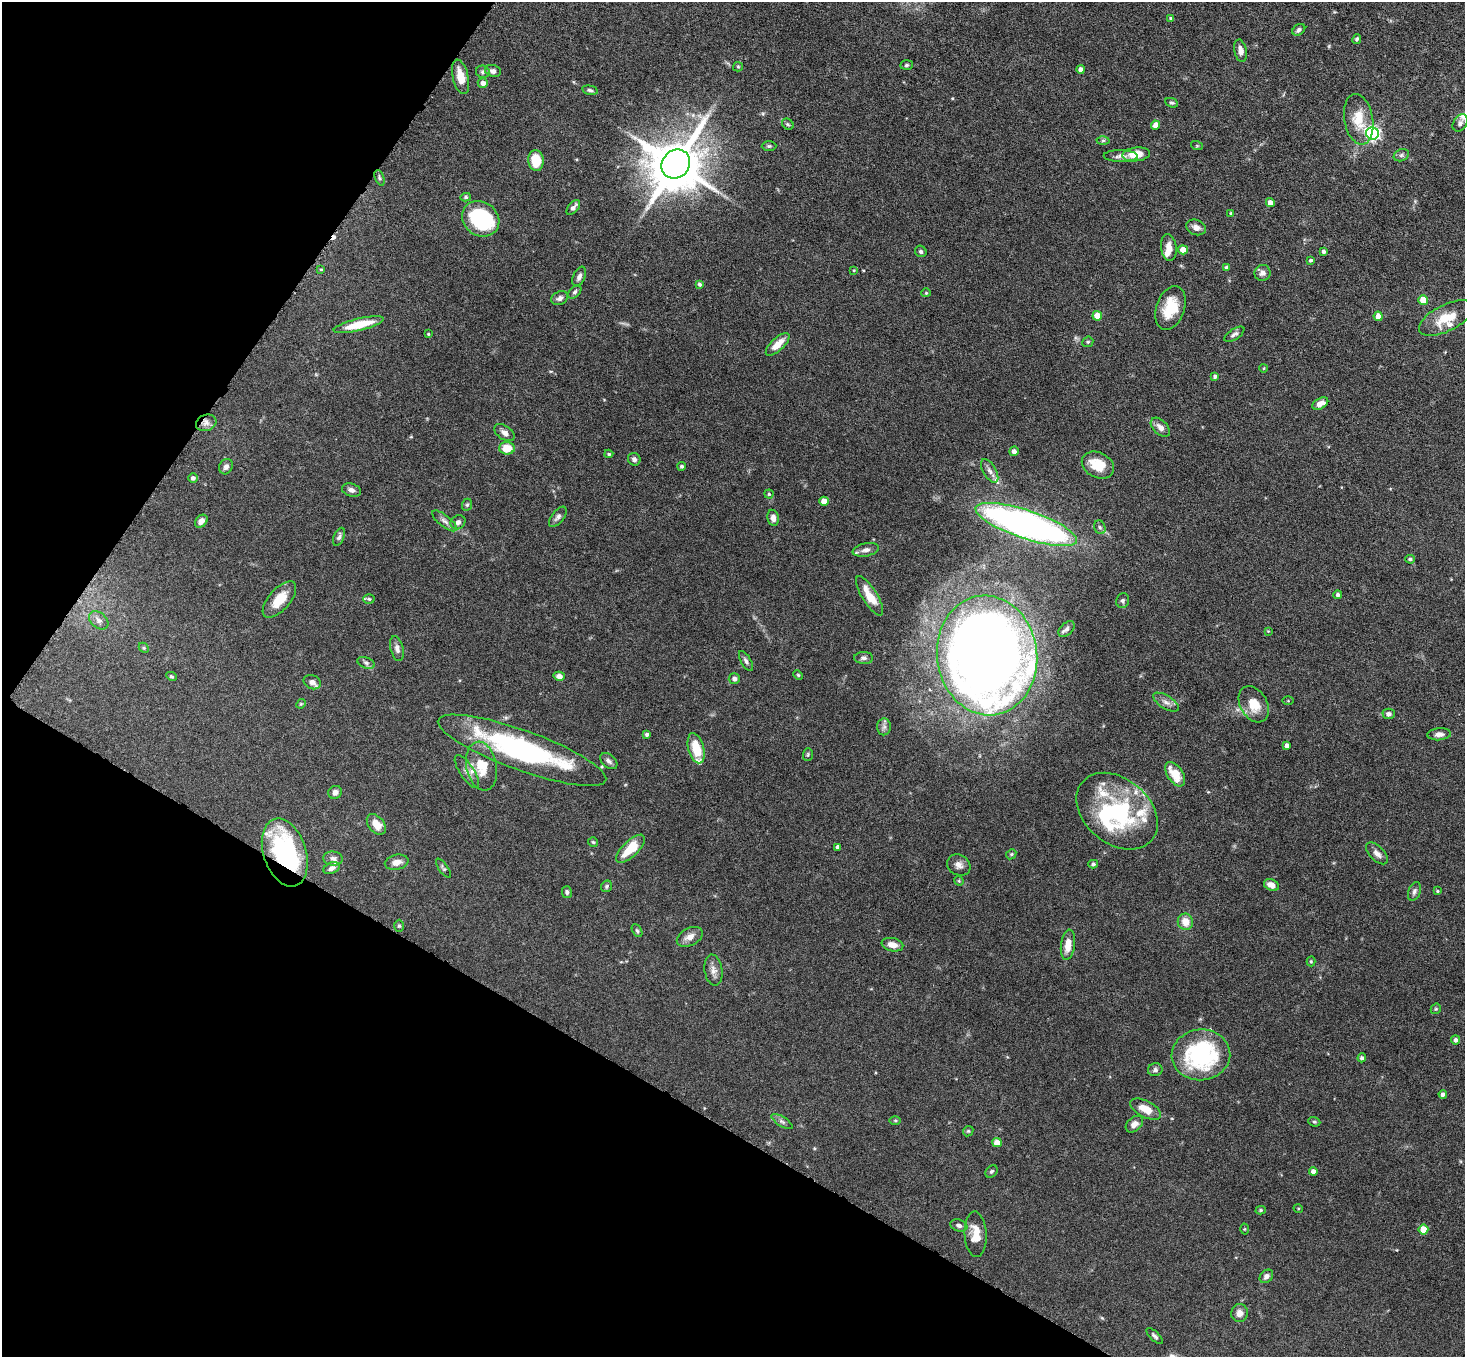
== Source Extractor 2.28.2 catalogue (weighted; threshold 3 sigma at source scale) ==
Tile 9 of 4 x 4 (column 1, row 3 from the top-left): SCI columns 5-1467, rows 1649-3003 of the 5860 x 5865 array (HDU 1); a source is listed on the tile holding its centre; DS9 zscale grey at full resolution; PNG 1467 x 1359 px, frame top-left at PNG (2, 2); each listed source drawn as its Kron ellipse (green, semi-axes under 4 px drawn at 4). Shown black and unused: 27% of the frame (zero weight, under 4 of 8 exposures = <1% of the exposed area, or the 3 px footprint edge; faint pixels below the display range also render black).
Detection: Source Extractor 2.28.2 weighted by HDU 2 'WHT'; one run over the whole footprint, this tile lists its part. Background 0.0744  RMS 0.0028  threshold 0.0116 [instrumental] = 3 sigma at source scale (4.09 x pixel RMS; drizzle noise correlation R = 1.36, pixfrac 0.8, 0.05/0.05 arcsec/px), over >= 5 px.
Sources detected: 193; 2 too faint to see at this stretch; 3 inside a brighter object's white glare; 1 cosmic-ray / hot-pixel residue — neither listed nor drawn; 13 inside a brighter listed object's ellipse — not listed separately; the other 174 listed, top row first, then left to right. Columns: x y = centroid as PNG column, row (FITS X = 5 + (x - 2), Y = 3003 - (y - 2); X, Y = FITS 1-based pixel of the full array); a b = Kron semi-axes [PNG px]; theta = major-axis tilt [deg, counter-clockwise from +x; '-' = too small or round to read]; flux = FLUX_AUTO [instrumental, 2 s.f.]
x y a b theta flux
1171 18 4 3 - 0.46
1299 30 7 5 36 0.7
1357 39 5 4 - 0.47
1240 51 11 6 -79 1.8
906 65 6 5 - 0.47
738 67 5 4 - 0.33
1081 69 4 4 - 1.3
493 71 8 6 -16 1
483 72 7 6 - 0.61
461 77 17 8 -77 4.1
483 83 5 4 - 1.4
590 90 8 4 -12 0.54
1172 103 6 4 -24 0.46
1359 119 25 14 -80 6.4
1460 123 9 6 57 0.83
788 124 6 5 - 0.44
1156 125 4 4 - 2.3
1372 133 6 6 - 69
1103 140 6 4 1 0.4
769 146 7 5 0 0.44
1197 146 6 4 -18 0.32
1136 154 14 7 6 4.4
1401 155 8 6 22 0.65
1121 156 17 6 -1 1.3
536 161 10 7 -86 6.8
676 164 15 13 46 1500
380 178 8 4 -69 0.55
466 197 5 4 - 0.47
1270 203 4 4 - 1.6
573 207 9 5 51 0.98
1231 213 4 4 - 0.27
481 219 19 16 -36 23
1196 227 10 7 -22 1.5
1169 248 13 8 -82 2.5
1183 250 5 4 - 3.1
921 251 6 5 - 0.58
1324 251 4 3 - 0.68
1311 260 4 3 - 0.44
1227 268 4 4 - 0.93
321 269 4 3 - 0.26
854 270 4 3 - 0.2
1262 273 8 8 - 1.2
579 277 10 6 65 0.94
700 284 4 4 - 0.55
575 292 8 5 45 0.58
926 293 4 4 - 0.28
560 298 8 6 25 1
1423 300 5 5 - 5
1170 308 23 14 71 7.9
1097 316 5 4 - 4.1
1378 316 5 4 - 2.3
1446 318 30 13 26 6.3
359 325 25 6 13 7.5
428 334 3 3 - 0.24
1234 334 11 5 33 0.84
1088 342 6 5 - 0.37
778 344 15 6 43 3.4
1264 368 4 2 - 0.2
1215 376 4 4 - 0.72
1320 404 9 5 30 2
206 423 10 8 19 1.4
1160 427 11 7 -44 1.5
504 433 11 7 -34 1.3
507 448 8 6 -1 4.6
1014 451 5 4 - 1.1
609 454 4 3 - 0.4
634 459 6 6 - 0.84
1098 465 17 12 -27 6.4
682 466 4 4 - 0.51
226 467 8 6 62 0.85
990 471 13 6 -59 1.3
193 478 5 4 - 0.83
351 490 10 6 -17 1.1
769 494 4 4 - 0.3
824 501 4 4 - 3.2
467 505 6 5 - 0.42
558 517 12 6 51 0.93
773 518 8 5 -78 1.2
201 521 7 5 46 1.7
444 521 15 5 -38 1.2
458 522 8 6 35 0.86
1026 524 53 14 -18 130
1100 527 7 5 -67 0.56
339 537 9 5 68 0.77
866 550 13 6 10 1.5
1410 559 5 4 - 0.5
1338 595 4 4 - 0.64
870 596 23 7 -58 4.8
279 599 22 10 49 5.2
369 599 5 4 - 0.38
1123 601 7 6 - 0.67
99 620 11 7 -42 1.3
1067 629 9 6 44 0.81
1268 631 3 3 - 0.21
144 648 6 4 -45 0.35
397 648 13 6 -76 1.2
987 655 60 50 -82 390
864 658 9 6 -1 0.85
746 661 11 5 -59 0.77
366 663 9 5 -21 0.72
798 675 5 4 - 0.29
171 676 5 4 - 0.38
559 676 6 4 -15 1.4
734 679 6 5 - 1.1
312 682 9 6 -23 1.1
1288 701 5 4 - 0.24
1166 702 15 6 -31 1.5
301 704 5 4 - 0.3
1254 704 19 13 -59 5.1
1389 714 6 5 - 1.1
884 727 8 7 - 0.89
647 734 4 3 - 0.7
1439 734 12 6 4 1.1
1287 746 4 4 - 1.3
696 748 15 8 -75 6.4
522 750 89 20 -20 54
808 755 6 5 - 0.39
609 761 10 6 -40 0.96
481 766 25 15 -79 6.9
467 771 19 7 -56 1.7
1175 774 14 7 -57 5.5
335 792 7 6 - 1.2
1117 811 45 32 -40 32
376 824 12 7 -51 3.2
593 842 5 5 - 0.38
838 847 4 4 - 1.2
631 849 18 8 43 7.1
285 853 35 21 -72 36
1377 853 13 7 -45 1.5
1011 854 5 4 - 0.35
333 858 10 7 -5 1.1
397 862 12 7 12 2.1
1093 864 5 4 - 0.49
959 865 12 10 -29 1.5
332 868 8 5 21 1.3
443 868 11 4 -54 0.53
959 881 5 4 - 0.29
1271 885 8 5 -23 1.9
607 886 6 5 - 0.51
1414 891 10 6 69 0.79
1437 891 4 3 - 0.27
567 892 6 5 - 0.64
1185 922 8 7 - 3.2
399 926 6 5 - 0.38
637 931 7 4 -62 0.47
690 937 14 8 27 2.1
892 945 11 6 -12 2.4
1068 945 15 7 82 3.5
1311 961 5 4 - 0.31
713 970 15 9 -81 1.7
1436 1009 5 4 - 0.34
1456 1040 4 4 - 0.85
1201 1055 29 25 5 32
1362 1058 4 4 - 0.67
1155 1070 7 6 - 0.71
1443 1094 4 4 - 0.85
1146 1109 17 8 -27 4
895 1120 5 3 - 0.3
782 1122 12 5 -32 0.77
1314 1122 6 4 -20 0.39
1134 1124 10 7 42 1.7
968 1131 6 4 44 0.34
997 1143 4 4 - 2.9
991 1171 7 5 44 0.49
1313 1171 4 4 - 1.3
1298 1208 5 3 - 0.24
1261 1210 5 4 - 0.39
959 1225 8 6 -19 0.74
1245 1229 5 3 - 0.24
1423 1230 5 5 - 5.6
976 1234 23 11 -87 4.2
1266 1276 7 6 - 1
1240 1313 9 8 - 1.6
1155 1336 10 4 -44 0.64
Overlapping masked pixels (flux is a lower limit): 1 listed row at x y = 285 853